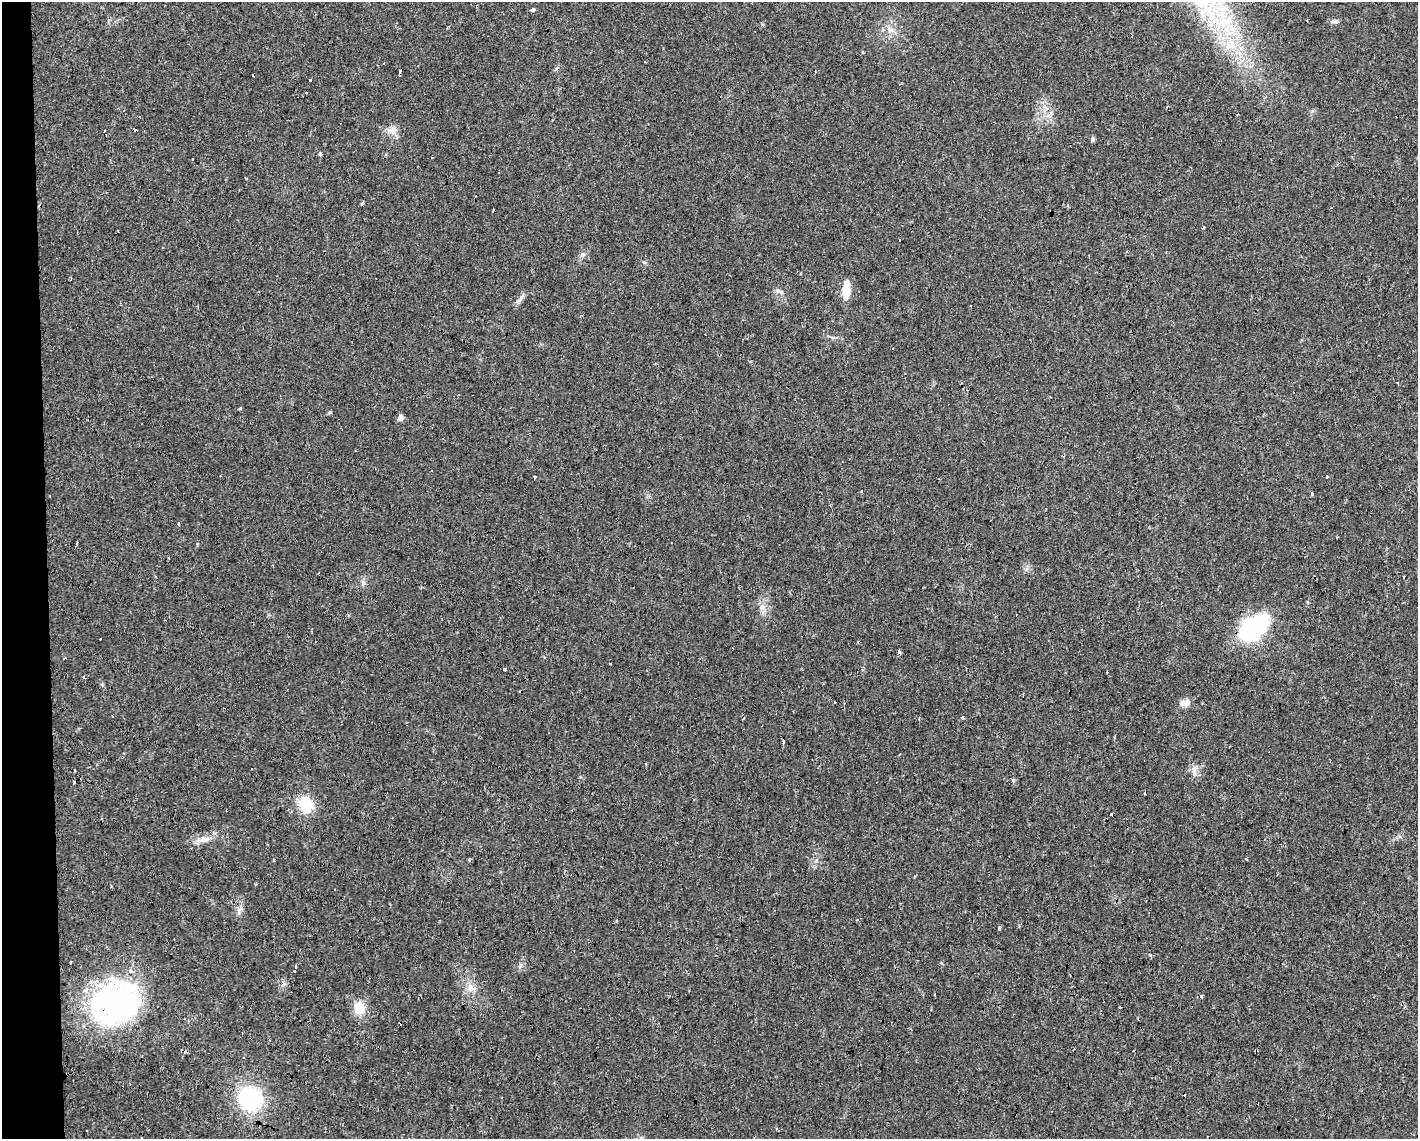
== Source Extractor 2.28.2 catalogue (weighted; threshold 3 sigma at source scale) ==
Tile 4 of 3 x 4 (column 1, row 2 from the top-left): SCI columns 47-1462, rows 2275-3411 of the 4298 x 4548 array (HDU 1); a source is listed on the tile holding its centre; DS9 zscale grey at full resolution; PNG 1420 x 1141 px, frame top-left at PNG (2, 2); no overlay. Shown black and unused: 3% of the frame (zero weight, under 2 of 3 exposures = <1% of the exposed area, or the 3 px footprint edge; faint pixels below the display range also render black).
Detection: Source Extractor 2.28.2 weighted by HDU 2 'WHT'; one run over the whole footprint, this tile lists its part. Background 0.0253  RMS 0.0033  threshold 0.0147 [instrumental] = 3 sigma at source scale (4.5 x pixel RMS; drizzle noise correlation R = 1.50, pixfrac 1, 0.0396/0.0396 arcsec/px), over >= 5 px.
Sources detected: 90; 27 cosmic-ray / hot-pixel residue — not listed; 3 inside a brighter listed object's ellipse — not listed separately; the other 60 listed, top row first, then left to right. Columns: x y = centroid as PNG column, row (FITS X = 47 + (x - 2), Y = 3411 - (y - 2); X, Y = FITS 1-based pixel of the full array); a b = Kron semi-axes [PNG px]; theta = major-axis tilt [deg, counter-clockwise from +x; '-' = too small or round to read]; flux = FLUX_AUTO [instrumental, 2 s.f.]
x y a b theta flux
532 9 3 3 - 1.9
1335 21 12 5 8 0.9
891 30 10 7 -14 1.6
863 52 3 3 - 0.57
400 72 5 3 - 4.8
310 80 3 3 - 0.59
135 130 3 3 - 4
104 131 3 3 - 1.6
392 131 15 9 4 2.6
1093 139 5 5 - 0.78
320 154 4 4 - 0.54
192 159 3 3 - 0.54
362 203 3 3 - 0.58
493 210 4 2 - 2
1203 227 3 3 - 1.2
1127 252 3 3 - 0.42
583 254 7 4 17 0.65
846 289 21 8 85 5.2
520 299 16 4 48 1.2
1398 383 3 3 - 1.5
241 408 3 3 - 2.1
330 412 6 3 18 0.4
400 418 9 7 74 1
1326 476 3 3 - 1.1
534 477 3 3 - 0.98
1311 494 3 3 - 2.3
179 523 4 3 - 2.4
1253 629 33 18 40 37
899 652 5 3 - 2.5
505 669 3 3 - 1.6
84 677 3 3 - 0.77
1187 702 11 8 70 1.8
113 716 2 2 - 0.29
963 718 3 3 - 1.2
919 719 4 3 - 0.3
783 741 5 2 - 4
646 763 3 2 - 0.49
1194 769 9 7 -85 1.6
1013 780 5 4 - 0.39
74 782 3 3 - 1.2
306 804 15 14 - 11
1112 814 3 3 - 1.3
204 839 19 8 11 3
273 860 4 2 - 0.27
469 860 3 3 - 0.5
914 876 3 3 - 0.35
255 884 3 3 - 0.36
239 911 11 5 89 1.2
616 921 4 4 - 0.32
999 928 4 3 - 1.7
1151 956 3 3 - 1.1
71 962 3 3 - 0.56
295 966 4 3 - 2.5
295 971 3 3 - 1.3
471 988 15 9 -8 2.6
1200 996 3 3 - 2.7
115 1003 53 42 29 72
359 1008 6 6 - 25
250 1099 22 20 -33 31
141 1138 3 3 - 0.68
Overlapping masked pixels (flux is a lower limit): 3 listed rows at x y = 400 72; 1253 629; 115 1003
Isophote crosses this tile's border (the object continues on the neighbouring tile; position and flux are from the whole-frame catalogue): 1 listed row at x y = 141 1138